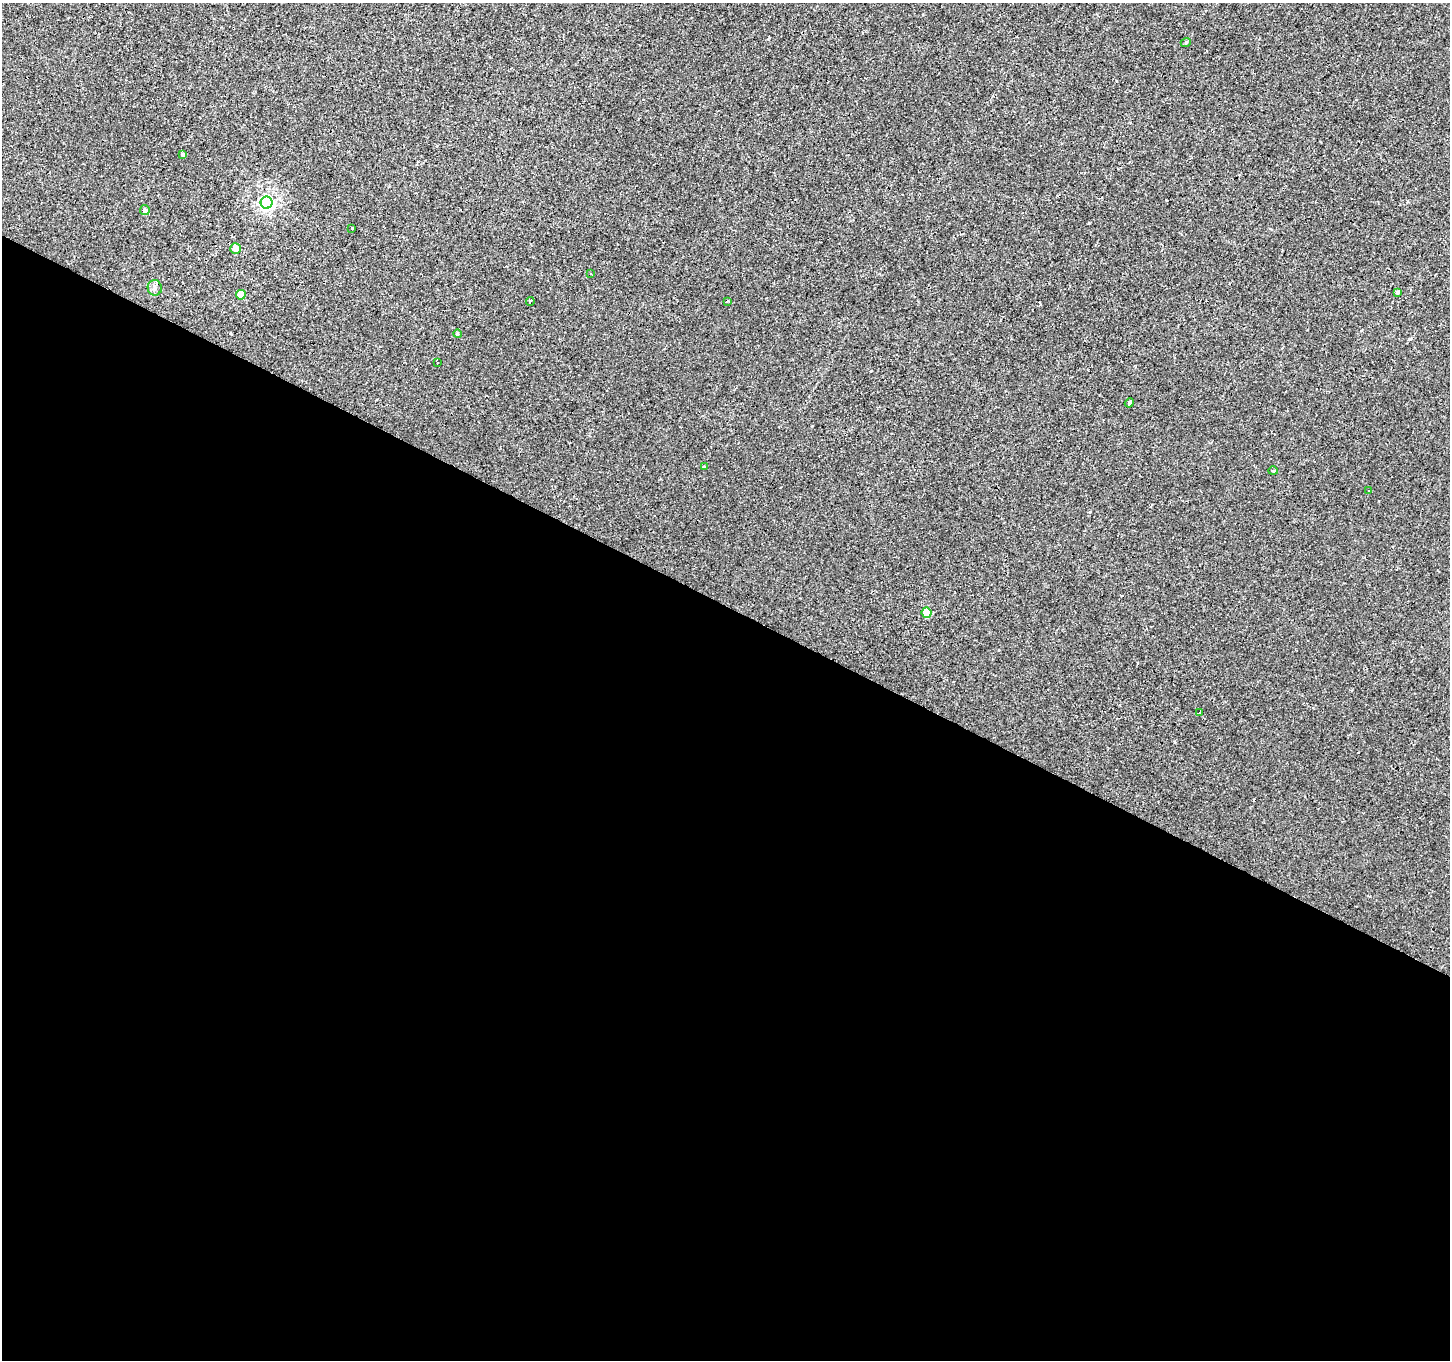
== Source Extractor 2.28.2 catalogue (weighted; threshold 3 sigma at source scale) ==
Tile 14 of 4 x 4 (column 2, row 4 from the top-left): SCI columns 1450-2897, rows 259-1616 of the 5794 x 5883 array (HDU 1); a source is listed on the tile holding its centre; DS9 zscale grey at full resolution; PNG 1452 x 1362 px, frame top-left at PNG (2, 3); each listed source drawn as its Kron ellipse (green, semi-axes under 4 px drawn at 4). Shown black and unused: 56% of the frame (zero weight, under 2 of 3 exposures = <1% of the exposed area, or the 3 px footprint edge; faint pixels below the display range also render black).
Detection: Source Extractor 2.28.2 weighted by HDU 2 'WHT'; one run over the whole footprint, this tile lists its part. Background -8.71e-05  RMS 0.0051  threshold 0.023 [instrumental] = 3 sigma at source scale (4.5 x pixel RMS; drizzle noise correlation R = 1.50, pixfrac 1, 0.0396/0.0396 arcsec/px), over >= 5 px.
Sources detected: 32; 12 cosmic-ray / hot-pixel residue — neither listed nor drawn; the other 20 listed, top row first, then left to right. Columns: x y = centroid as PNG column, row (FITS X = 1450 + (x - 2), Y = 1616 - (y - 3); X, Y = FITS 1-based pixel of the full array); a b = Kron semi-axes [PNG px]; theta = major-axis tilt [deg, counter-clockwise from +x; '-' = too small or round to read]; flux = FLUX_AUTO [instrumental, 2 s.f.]
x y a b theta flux
1186 42 5 3 - 0.48
183 155 4 4 - 0.74
267 203 6 6 - 96
145 210 5 5 - 1.4
352 228 3 3 - 4.4
236 249 5 5 - 4.8
591 274 3 2 - 1.1
155 288 8 7 - 1.8
1398 292 4 3 - 1.2
241 295 5 5 - 9.1
530 301 4 3 - 5.3
727 301 3 2 - 0.82
457 334 4 3 - 0.61
437 362 3 2 - 0.6
1129 403 5 4 - 5.8
704 467 4 3 - 1.3
1273 471 4 4 - 0.64
1369 491 3 2 - 0.64
927 613 5 5 - 14
1199 712 3 3 - 2.2
Unlisted compact peaks at least as high as the median listed source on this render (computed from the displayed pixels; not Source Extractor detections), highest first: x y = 1410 339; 871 371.